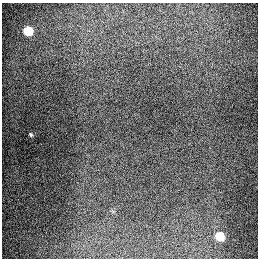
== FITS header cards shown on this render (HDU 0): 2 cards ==
NAXIS1  =                  256
NAXIS2  =                  256

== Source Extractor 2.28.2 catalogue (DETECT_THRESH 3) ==
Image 256 x 256 px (HDU 0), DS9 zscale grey, 1 PNG px = 1 image px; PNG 260 x 260 px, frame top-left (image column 1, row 256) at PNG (2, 3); no overlay
Background 1270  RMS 26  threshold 78.7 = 3 sigma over >= 5 px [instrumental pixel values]
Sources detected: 4; all 4 listed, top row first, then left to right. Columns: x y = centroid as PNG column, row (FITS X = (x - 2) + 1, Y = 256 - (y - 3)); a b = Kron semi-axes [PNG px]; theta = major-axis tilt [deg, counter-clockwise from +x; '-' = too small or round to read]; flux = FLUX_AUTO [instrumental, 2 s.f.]
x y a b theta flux
28 31 6 5 - 85000
56 62 2 2 - 1200
31 135 5 3 - 2100
220 236 6 5 - 64000